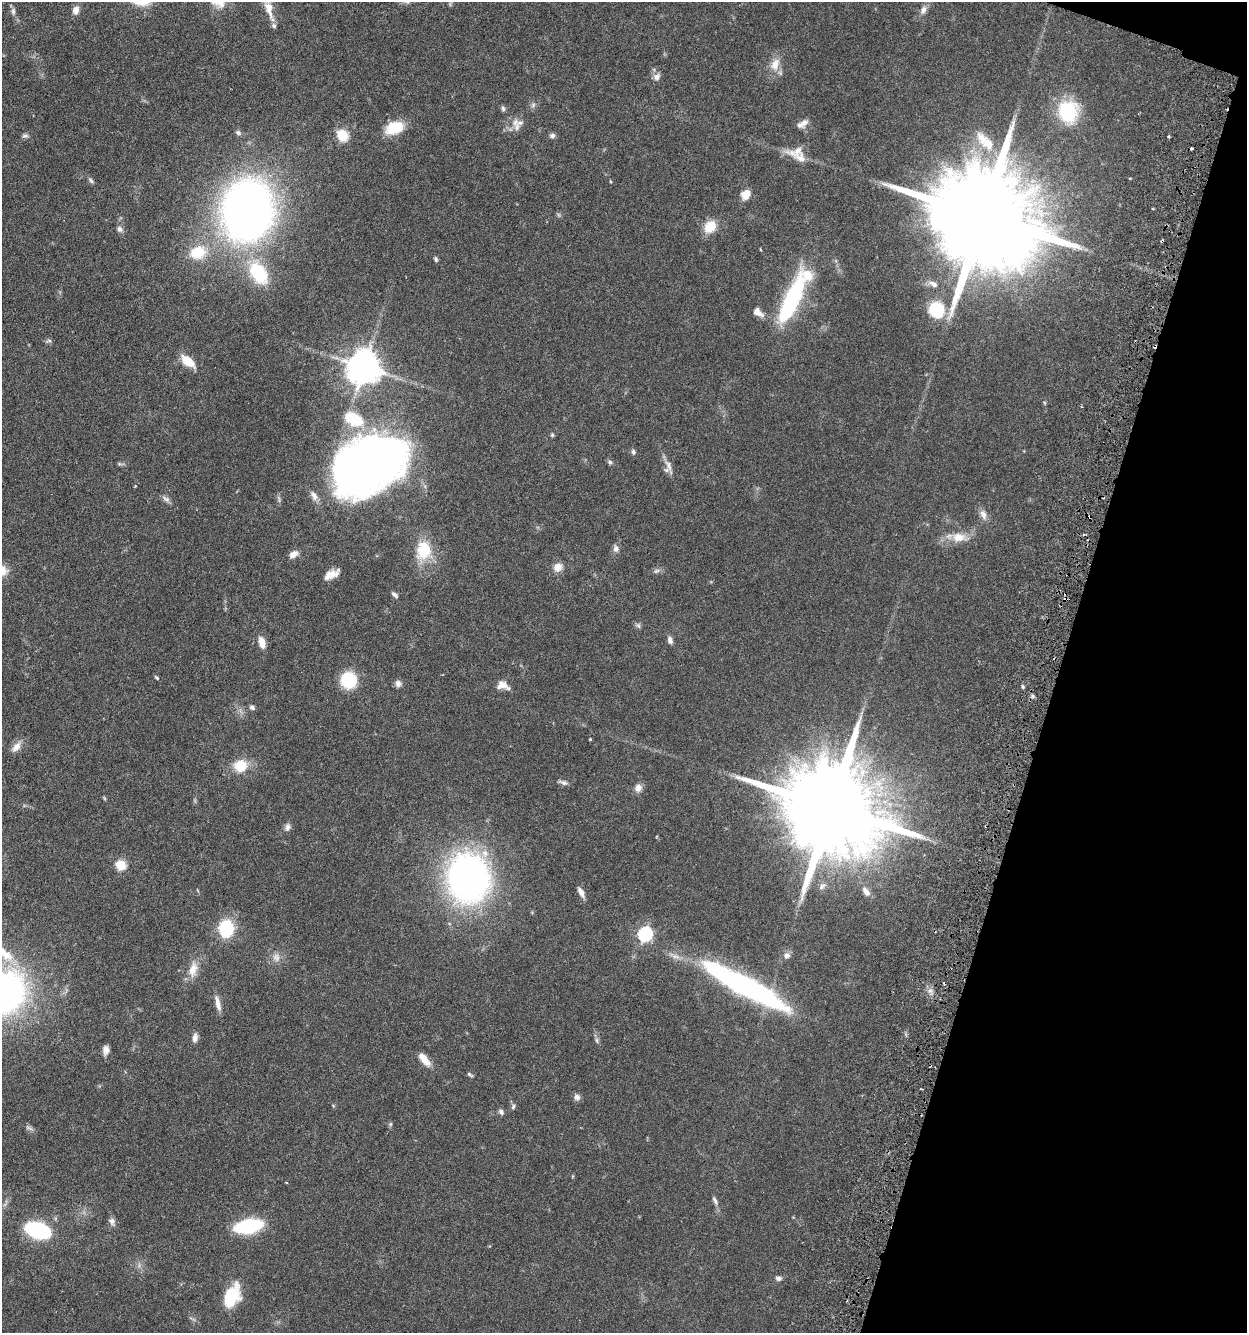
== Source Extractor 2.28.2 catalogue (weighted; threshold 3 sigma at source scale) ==
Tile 8 of 4 x 4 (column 4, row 2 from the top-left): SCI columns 4050-5294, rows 2697-4027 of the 5510 x 5381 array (HDU 1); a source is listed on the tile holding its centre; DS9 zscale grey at full resolution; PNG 1249 x 1335 px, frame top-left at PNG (2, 2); no overlay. Shown black and unused: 16% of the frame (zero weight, under 3 of 6 exposures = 4% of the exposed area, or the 3 px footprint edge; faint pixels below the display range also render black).
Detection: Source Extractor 2.28.2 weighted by HDU 2 'WHT'; one run over the whole footprint, this tile lists its part. Background 0.0651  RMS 0.0032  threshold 0.0132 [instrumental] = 3 sigma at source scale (4.09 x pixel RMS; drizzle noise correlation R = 1.36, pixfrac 0.8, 0.05/0.05 arcsec/px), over >= 5 px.
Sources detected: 119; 1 inside a brighter object's white glare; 4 cosmic-ray / hot-pixel residue — not listed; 11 inside a brighter listed object's ellipse — not listed separately; the other 103 listed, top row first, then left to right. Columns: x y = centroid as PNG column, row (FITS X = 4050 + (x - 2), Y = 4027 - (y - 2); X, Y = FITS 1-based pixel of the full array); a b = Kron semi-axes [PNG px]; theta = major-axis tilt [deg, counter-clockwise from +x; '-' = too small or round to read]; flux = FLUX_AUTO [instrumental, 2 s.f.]
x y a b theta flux
269 9 27 10 -75 4.6
76 10 11 8 81 1.8
923 10 13 7 71 1.6
13 11 11 6 -90 0.98
775 64 20 12 70 3.9
657 77 9 8 - 1.4
533 105 7 5 47 0.73
503 109 7 5 -73 0.64
1068 111 20 18 -78 20
804 123 12 8 55 1.6
517 127 13 8 87 1.9
394 128 20 13 18 8.9
238 133 7 6 - 0.74
552 135 8 6 15 0.79
25 136 9 5 9 0.72
343 136 6 6 - 22
1169 136 3 3 - 0.51
985 141 33 13 -46 6.5
1192 148 4 3 - 0.4
800 158 41 11 -29 4.3
91 181 9 4 -39 0.66
746 194 10 8 53 3.6
247 210 41 34 80 240
984 217 42 21 -20 11000
710 227 15 12 50 5.4
120 229 9 7 -47 1
198 252 22 16 15 9.4
436 259 6 4 -72 0.59
258 273 24 15 -57 18
933 284 14 6 -27 1.7
792 300 60 16 66 34
937 310 15 14 - 14
758 312 15 8 -37 2
49 341 9 4 8 0.54
188 361 16 8 -38 6
364 367 10 9 - 660
354 419 12 8 -27 20
552 435 5 5 - 0.4
633 452 7 5 -85 0.66
610 462 7 5 -4 0.6
119 464 6 4 18 0.47
369 464 70 46 29 230
669 465 23 6 -71 2
135 486 3 3 - 0.23
166 499 12 6 -35 1.1
983 514 14 8 -68 1.9
958 537 19 12 3 4.7
616 549 9 7 -79 1.2
424 550 23 18 87 11
294 554 12 7 32 1.9
558 567 10 9 - 2.7
657 571 9 5 19 0.77
332 574 15 9 26 3
395 595 10 5 -43 0.85
638 625 8 6 -62 0.69
670 640 9 6 -72 1.2
262 642 14 8 -74 2.7
157 678 7 3 -45 0.38
348 680 12 12 - 16
398 683 9 8 - 1.2
503 685 14 8 -33 2.3
1023 687 5 4 - 0.49
1032 696 6 4 -90 0.52
252 707 6 5 - 0.8
590 739 3 3 - 0.33
16 747 16 8 52 2.2
240 766 12 10 11 7.6
563 782 11 5 -22 0.96
638 788 10 8 62 1.8
831 808 34 20 -21 8800
288 827 10 7 81 1.1
121 865 5 5 - 19
468 878 35 29 -83 140
822 886 10 6 38 1.1
866 891 15 8 -55 2
581 892 13 6 -62 1.7
226 929 11 9 87 23
645 934 6 6 - 52
2 952 27 10 -49 5.5
787 956 6 6 - 1.5
276 957 12 10 -69 2
193 969 22 10 76 3.9
741 985 90 21 -29 71
930 991 7 4 -18 0.85
4 993 31 25 48 140
218 1004 19 6 -76 2.2
195 1038 11 6 82 1.4
597 1040 8 4 -82 0.63
106 1050 11 7 85 1.6
425 1061 16 8 -41 2.7
470 1075 8 3 -36 0.45
577 1097 8 7 - 1.2
513 1106 7 5 64 0.59
501 1112 8 6 -57 0.83
390 1124 6 5 - 0.44
29 1128 10 4 -33 0.75
286 1182 4 3 - 0.23
715 1201 12 5 -64 1
112 1221 10 7 -65 1.2
248 1226 18 9 11 34
38 1230 15 9 -18 49
778 1278 7 6 - 0.98
231 1296 22 13 66 14
Isophote crosses this tile's border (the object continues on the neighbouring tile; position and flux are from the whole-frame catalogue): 3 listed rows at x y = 269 9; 2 952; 4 993